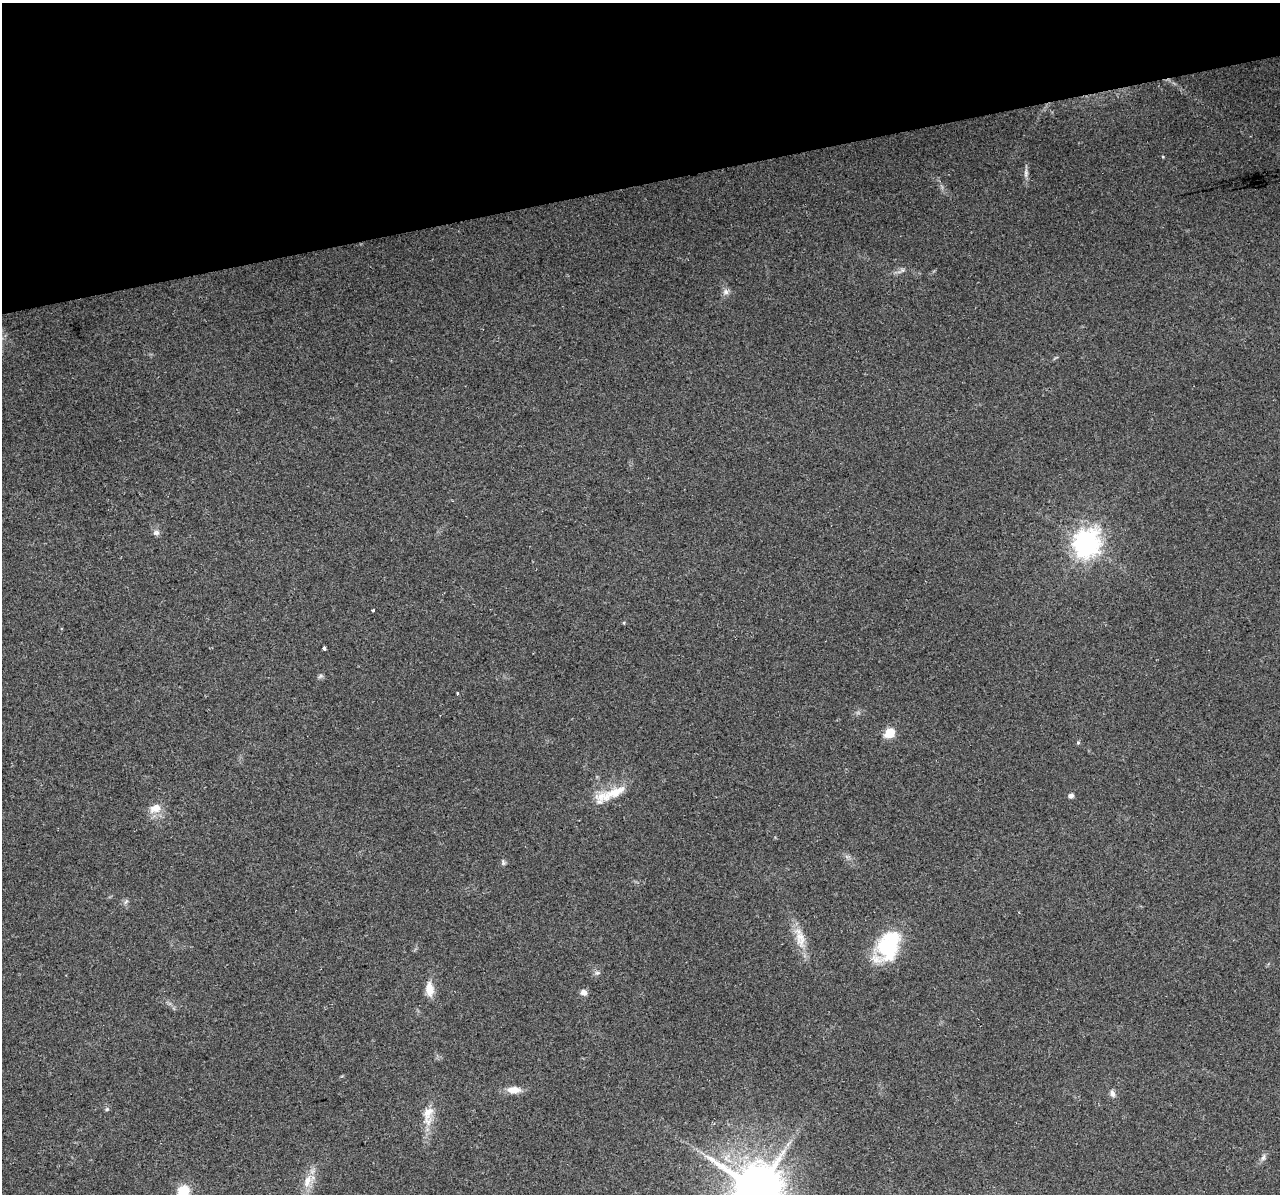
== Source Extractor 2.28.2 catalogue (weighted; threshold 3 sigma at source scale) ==
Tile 3 of 4 x 4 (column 3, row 1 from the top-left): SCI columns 2591-3868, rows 3679-4870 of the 5178 x 4923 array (HDU 1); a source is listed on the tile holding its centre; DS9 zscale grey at full resolution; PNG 1282 x 1196 px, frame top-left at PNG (2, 3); no overlay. Shown black and unused: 15% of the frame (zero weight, under 2 of 3 exposures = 2% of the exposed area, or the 3 px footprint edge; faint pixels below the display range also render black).
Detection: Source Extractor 2.28.2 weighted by HDU 2 'WHT'; one run over the whole footprint, this tile lists its part. Background 0.129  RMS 0.012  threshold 0.0524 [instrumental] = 3 sigma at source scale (4.5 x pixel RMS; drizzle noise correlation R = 1.50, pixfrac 1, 0.0396/0.0396 arcsec/px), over >= 5 px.
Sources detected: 27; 1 inside a brighter listed object's ellipse — not listed separately; the other 26 listed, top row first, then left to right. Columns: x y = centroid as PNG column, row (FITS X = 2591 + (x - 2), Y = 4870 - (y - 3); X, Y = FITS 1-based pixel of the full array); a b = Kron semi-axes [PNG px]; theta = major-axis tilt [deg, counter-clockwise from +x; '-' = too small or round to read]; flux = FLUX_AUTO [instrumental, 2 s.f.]
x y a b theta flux
1026 173 13 5 87 4.3
726 292 9 7 -48 4.2
156 533 9 7 14 3.6
1086 544 9 8 - 1100
373 610 4 3 - 4.4
324 648 4 3 - 2.4
457 693 4 2 - 1.1
890 733 6 5 - 56
1078 743 5 4 - 1.3
614 793 48 10 27 26
1071 795 5 4 - 4.8
156 808 16 11 18 12
503 862 8 4 -89 2
800 937 15 13 79 14
888 947 32 26 61 71
597 973 7 5 -6 2.5
429 989 17 8 -85 14
584 992 7 6 - 5.7
514 1090 16 8 0 12
1113 1094 9 6 -69 4.4
107 1109 5 5 - 1.6
428 1113 18 12 55 14
1263 1157 10 6 72 3.4
307 1181 19 9 70 14
757 1190 15 14 - 5100
183 1191 6 5 - 110
Isophote crosses this tile's border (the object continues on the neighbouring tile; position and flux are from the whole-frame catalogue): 2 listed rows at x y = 757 1190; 183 1191